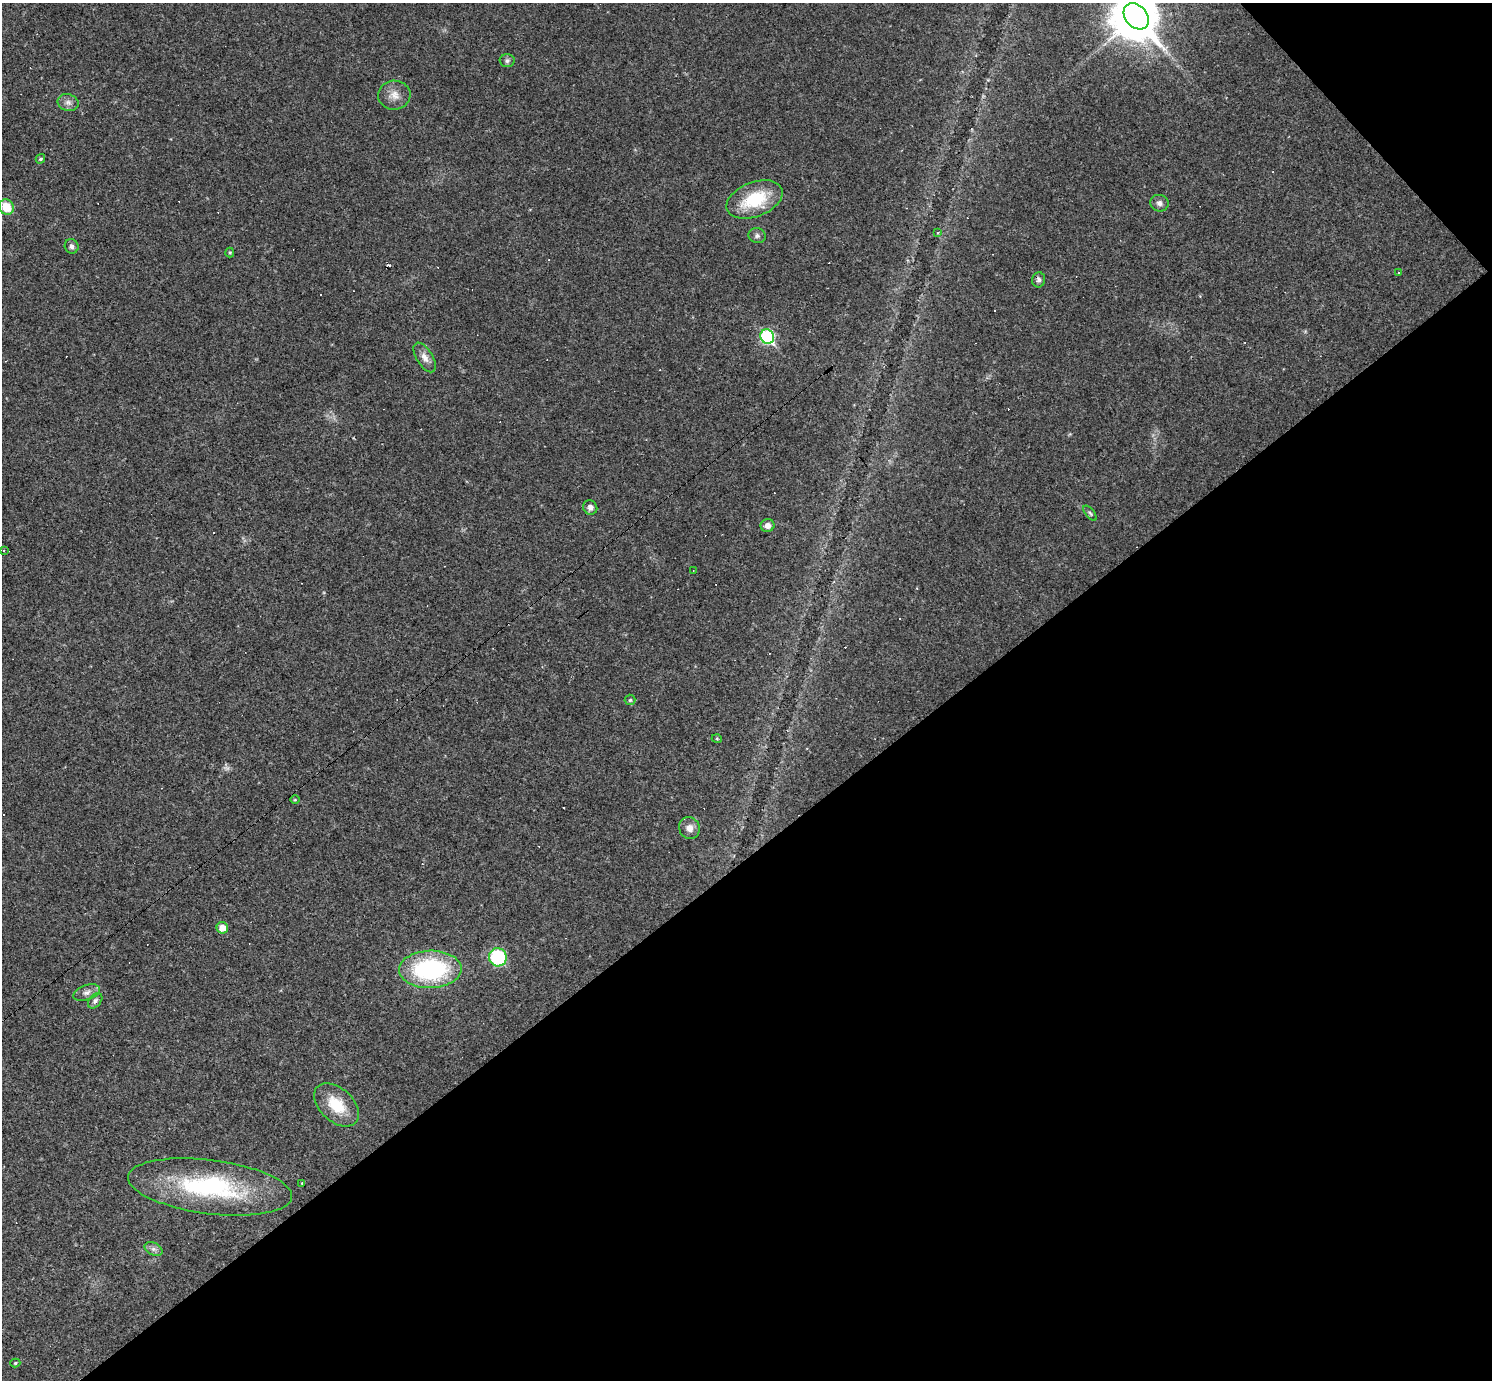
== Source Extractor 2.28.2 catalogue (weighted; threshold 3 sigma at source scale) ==
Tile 12 of 4 x 4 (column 4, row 3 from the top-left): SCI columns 4473-5962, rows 1673-3050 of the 5962 x 5960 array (HDU 1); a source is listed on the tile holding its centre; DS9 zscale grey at full resolution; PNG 1494 x 1382 px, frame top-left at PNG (2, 3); each listed source drawn as its Kron ellipse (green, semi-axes under 4 px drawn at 4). Shown black and unused: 40% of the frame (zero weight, under 2 of 3 exposures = <1% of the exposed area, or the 3 px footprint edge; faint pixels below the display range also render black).
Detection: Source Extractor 2.28.2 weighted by HDU 2 'WHT'; one run over the whole footprint, this tile lists its part. Background 0.0346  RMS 0.0055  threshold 0.0246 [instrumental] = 3 sigma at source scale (4.5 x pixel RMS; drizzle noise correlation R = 1.50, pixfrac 1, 0.05/0.05 arcsec/px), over >= 5 px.
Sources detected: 53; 1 too faint to see at this stretch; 1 inside a brighter object's white glare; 16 cosmic-ray / hot-pixel residue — neither listed nor drawn; the other 35 listed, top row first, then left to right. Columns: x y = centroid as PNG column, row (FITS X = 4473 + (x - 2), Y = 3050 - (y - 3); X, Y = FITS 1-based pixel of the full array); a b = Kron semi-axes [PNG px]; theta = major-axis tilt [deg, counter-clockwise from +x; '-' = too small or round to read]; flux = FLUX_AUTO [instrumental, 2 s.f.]
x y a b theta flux
1136 16 14 10 -49 1700
507 61 7 6 - 1.5
394 95 16 14 -2 6
68 103 10 8 -16 2.7
40 159 5 4 - 1.1
755 199 29 17 21 27
1159 203 9 8 - 2.4
6 207 8 7 - 12
938 233 3 3 - 1.4
757 236 9 7 -16 1.7
72 246 7 6 - 1.8
230 252 5 4 - 0.66
1399 272 3 2 - 0.53
1039 280 7 6 - 1.9
767 337 7 6 - 67
425 357 16 8 -58 4.3
590 507 7 7 - 2.6
1090 513 9 4 -50 0.96
767 526 7 6 - 3
3 551 3 3 - 0.72
693 571 2 2 - 0.32
630 700 5 5 - 0.91
717 739 5 3 - 0.46
295 800 5 3 - 0.48
689 828 11 10 - 4.3
222 928 6 5 - 5.7
498 957 9 8 - 43
430 969 31 18 1 72
87 993 14 7 20 2.9
95 1001 9 6 51 1.8
336 1105 26 16 -42 17
302 1183 2 2 - 0.48
210 1187 83 27 -7 79
153 1249 9 6 -26 2.2
15 1363 5 4 - 0.72
Overlapping masked pixels (flux is a lower limit): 1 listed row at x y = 1039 280
Isophote crosses this tile's border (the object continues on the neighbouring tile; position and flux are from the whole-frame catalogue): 1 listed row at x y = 1136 16